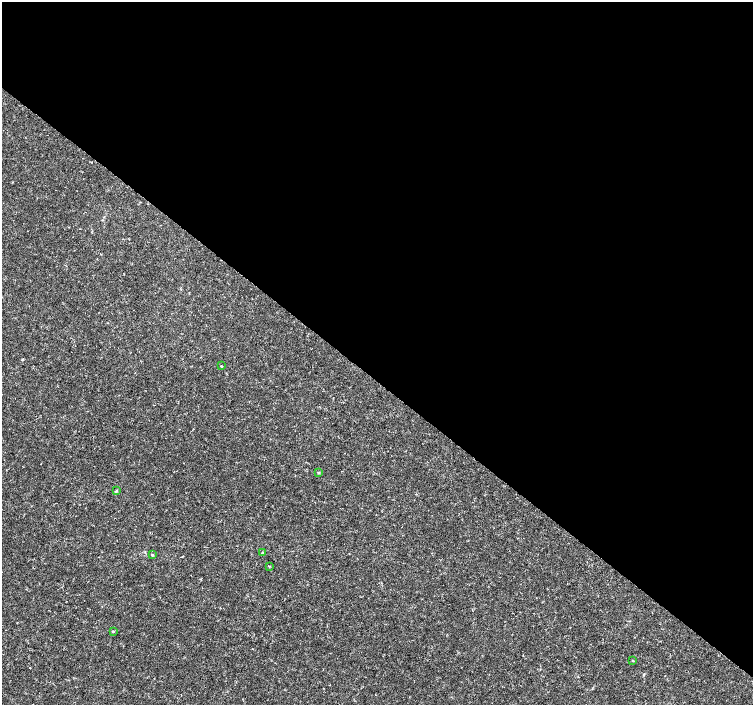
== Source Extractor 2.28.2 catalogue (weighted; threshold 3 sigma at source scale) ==
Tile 3 of 4 x 4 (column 3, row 1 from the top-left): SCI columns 3001-4501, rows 4385-5789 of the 6008 x 6026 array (HDU 1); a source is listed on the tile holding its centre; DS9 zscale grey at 2 x 2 block average (1 PNG px = mean of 2 x 2 image px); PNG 755 x 707 px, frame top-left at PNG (2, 2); each listed source drawn as its Kron ellipse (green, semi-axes under 4 px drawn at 4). Shown black and unused: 54% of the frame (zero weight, under 3 of 4 exposures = <1% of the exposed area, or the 3 px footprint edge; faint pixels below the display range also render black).
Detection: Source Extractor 2.28.2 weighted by HDU 2 'WHT'; one run over the whole footprint, this tile lists its part. Background 9.38e-04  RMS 9.4e-04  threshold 0.00421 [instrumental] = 3 sigma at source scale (4.5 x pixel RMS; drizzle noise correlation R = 1.50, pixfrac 1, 0.0396/0.0396 arcsec/px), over >= 5 px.
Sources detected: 8; all 8 listed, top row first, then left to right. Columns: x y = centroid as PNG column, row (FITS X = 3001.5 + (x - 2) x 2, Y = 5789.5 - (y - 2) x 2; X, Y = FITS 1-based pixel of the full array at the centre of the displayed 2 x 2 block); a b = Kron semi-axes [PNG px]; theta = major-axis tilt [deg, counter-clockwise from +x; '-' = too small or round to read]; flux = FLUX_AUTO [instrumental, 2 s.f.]
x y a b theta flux
221 366 3 2 - 0.16
318 472 3 2 - 0.22
116 491 3 3 - 0.2
262 553 3 2 - 0.14
152 555 4 3 - 0.2
269 566 2 2 - 0.15
113 631 3 2 - 0.15
633 661 2 2 - 0.16